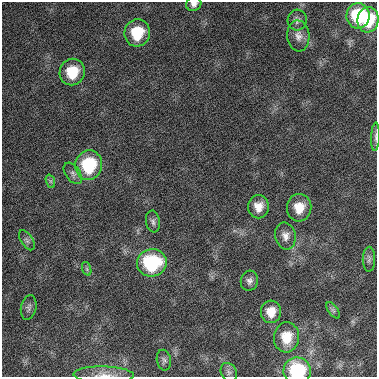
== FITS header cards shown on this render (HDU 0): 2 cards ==
NAXIS1  =                  375
NAXIS2  =                  375

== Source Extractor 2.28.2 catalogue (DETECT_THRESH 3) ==
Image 375 x 375 px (HDU 0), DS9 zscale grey, 1 PNG px = 1 image px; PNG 379 x 379 px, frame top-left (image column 1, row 375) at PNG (2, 2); each listed source drawn as its Kron ellipse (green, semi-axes under 4 px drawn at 4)
Background 73.1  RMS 10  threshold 30.6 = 3 sigma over >= 5 px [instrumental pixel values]
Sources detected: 28; all 28 listed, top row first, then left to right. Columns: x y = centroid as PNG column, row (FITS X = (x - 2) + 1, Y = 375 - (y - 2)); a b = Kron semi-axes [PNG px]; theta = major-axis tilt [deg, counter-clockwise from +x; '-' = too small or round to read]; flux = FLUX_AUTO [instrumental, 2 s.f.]
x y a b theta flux
194 4 8 7 - 3000
358 16 13 11 83 34000
297 20 10 9 - 2900
368 20 13 10 83 26000
137 33 14 12 75 23000
298 36 15 11 -85 5200
72 72 13 12 - 19000
375 137 14 4 88 2000
89 165 15 13 75 42000
73 173 12 7 -55 3000
50 181 7 4 -71 1300
258 207 11 10 - 7600
299 208 14 12 83 12000
153 221 11 7 -80 2500
285 236 13 10 -77 5000
27 240 11 6 -58 2000
369 259 12 6 89 2300
152 263 15 13 11 54000
87 269 7 4 -71 1400
249 281 10 8 74 3000
29 308 12 7 78 2600
333 310 9 4 -54 1600
271 312 11 10 - 8900
286 337 15 12 85 13000
164 360 10 7 -79 2200
297 371 14 13 - 43000
229 372 10 7 -59 2600
104 375 30 8 -1 8200
At the frame edge (FLAGS 8, measured only in part): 4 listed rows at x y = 194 4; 375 137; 297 371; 104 375